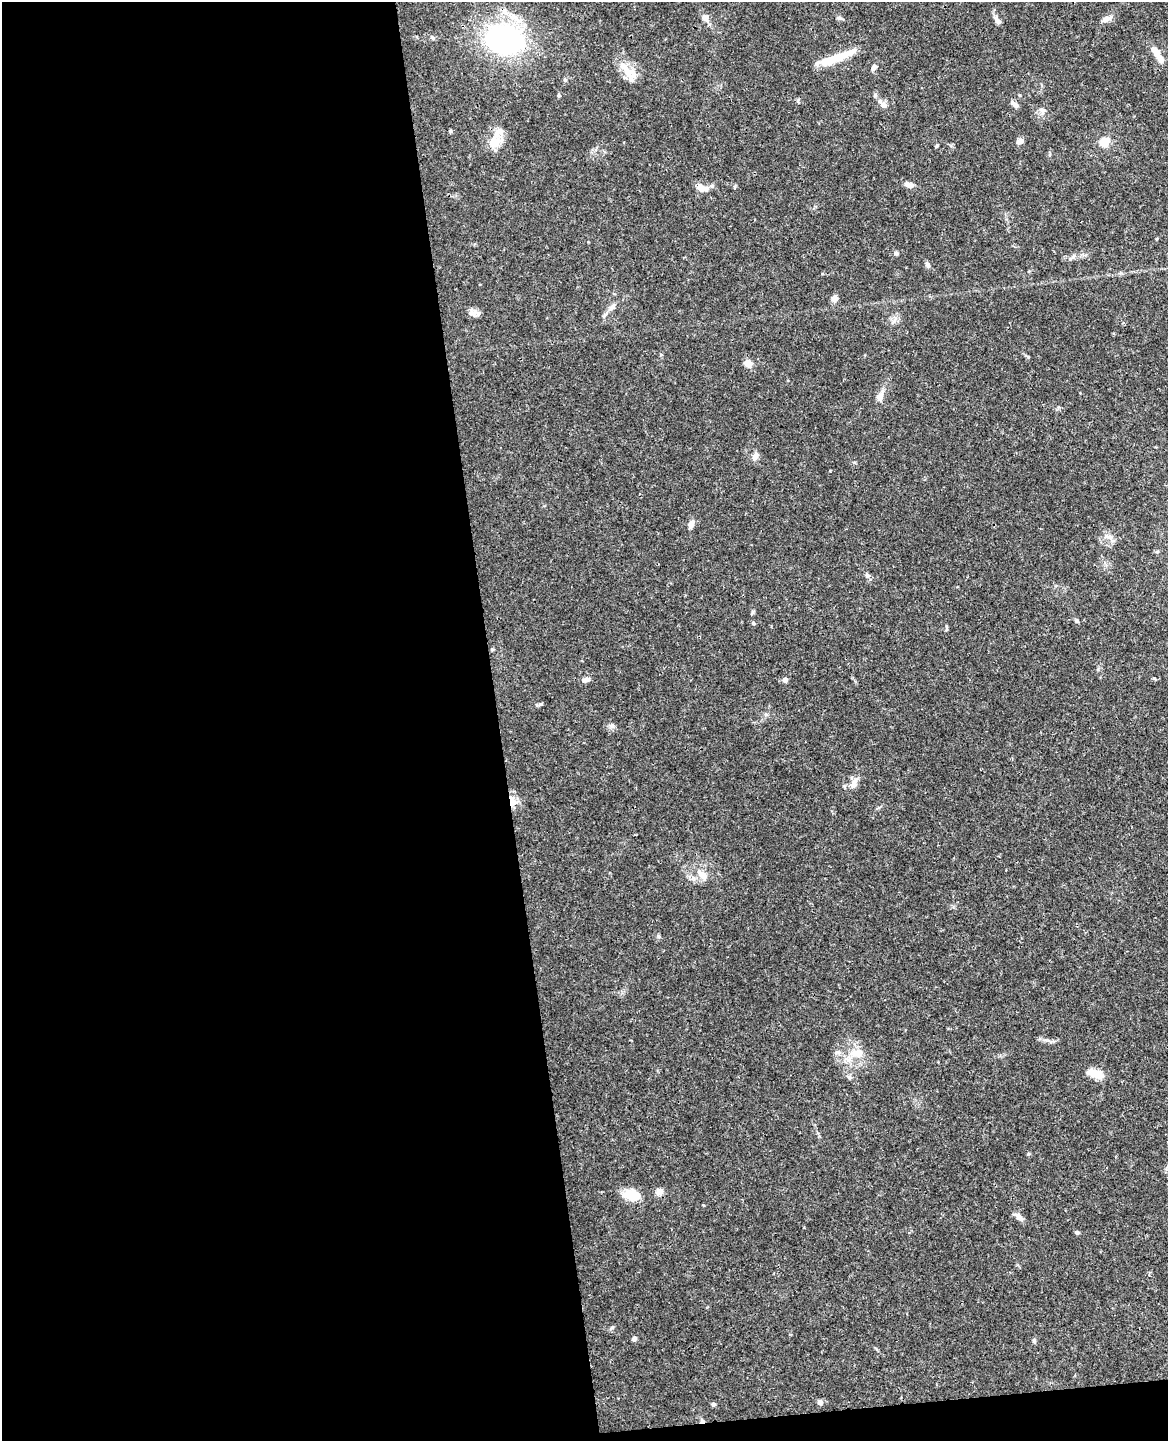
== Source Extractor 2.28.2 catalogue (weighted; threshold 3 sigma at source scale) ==
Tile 9 of 4 x 3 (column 1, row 3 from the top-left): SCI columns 57-1222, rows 148-1586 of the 4777 x 4717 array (HDU 1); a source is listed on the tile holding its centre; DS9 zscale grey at full resolution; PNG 1170 x 1443 px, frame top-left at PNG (2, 2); no overlay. Shown black and unused: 44% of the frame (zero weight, under 3 of 4 exposures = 6% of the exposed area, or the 3 px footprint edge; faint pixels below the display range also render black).
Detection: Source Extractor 2.28.2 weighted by HDU 2 'WHT'; one run over the whole footprint, this tile lists its part. Background 0.0441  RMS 0.0031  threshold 0.0138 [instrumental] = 3 sigma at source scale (4.5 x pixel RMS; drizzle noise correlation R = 1.50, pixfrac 1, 0.05/0.05 arcsec/px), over >= 5 px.
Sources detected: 59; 1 inside a brighter object's white glare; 1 cosmic-ray / hot-pixel residue — not listed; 5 inside a brighter listed object's ellipse — not listed separately; the other 52 listed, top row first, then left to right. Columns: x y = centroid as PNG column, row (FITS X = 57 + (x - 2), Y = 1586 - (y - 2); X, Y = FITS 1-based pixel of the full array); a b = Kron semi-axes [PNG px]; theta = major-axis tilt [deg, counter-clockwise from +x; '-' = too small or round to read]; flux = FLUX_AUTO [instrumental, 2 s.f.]
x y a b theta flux
705 18 8 7 - 1.7
839 18 7 5 -43 0.6
1106 19 14 6 25 1.7
998 21 10 6 -47 1.4
504 39 33 24 -8 62
848 53 24 8 19 3.9
1160 59 14 7 -69 2.1
827 61 22 10 11 4.4
624 67 19 10 -39 4.2
873 68 7 5 66 1.1
559 95 5 4 - 0.38
1015 104 12 5 -39 1.2
883 105 11 7 -33 1.4
1043 111 8 8 - 1.2
1019 141 9 7 27 1.2
495 142 22 12 24 4.4
1104 142 13 9 44 4.1
937 145 5 3 - 0.29
909 185 11 6 -19 1.5
700 188 10 8 -38 2.2
896 253 6 5 - 0.6
928 265 9 5 -54 0.76
834 298 9 7 83 1.3
612 307 11 6 47 1.4
478 314 8 4 45 0.77
748 363 8 7 - 2.7
879 397 11 9 68 1.6
755 457 11 7 65 1.6
830 470 3 2 - 0.3
691 524 9 6 67 1.6
1110 537 10 5 -35 1.2
868 576 7 4 1 0.57
753 623 5 4 - 0.41
492 649 5 3 - 0.33
586 680 11 5 12 1.2
785 680 6 6 - 1
854 784 15 8 65 2.2
513 802 12 10 77 2.7
702 875 14 8 -44 3
658 936 6 4 -71 0.44
857 1053 20 11 7 4.5
1095 1073 20 9 -17 4.3
849 1077 7 5 -88 0.63
660 1192 10 8 35 1.5
632 1195 19 10 -5 6.9
1019 1217 13 7 -39 1.3
1077 1232 5 4 - 0.6
612 1327 6 4 20 0.43
634 1339 5 4 - 1
1034 1340 6 4 -72 0.5
820 1402 7 6 - 0.93
714 1404 6 4 -27 0.52
Overlapping masked pixels (flux is a lower limit): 2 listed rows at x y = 504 39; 513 802
Unlisted compact peaks at least as high as the median listed source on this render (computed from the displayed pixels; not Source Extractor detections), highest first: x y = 1154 678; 540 704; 1028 357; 753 612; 1028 1154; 612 726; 1077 621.